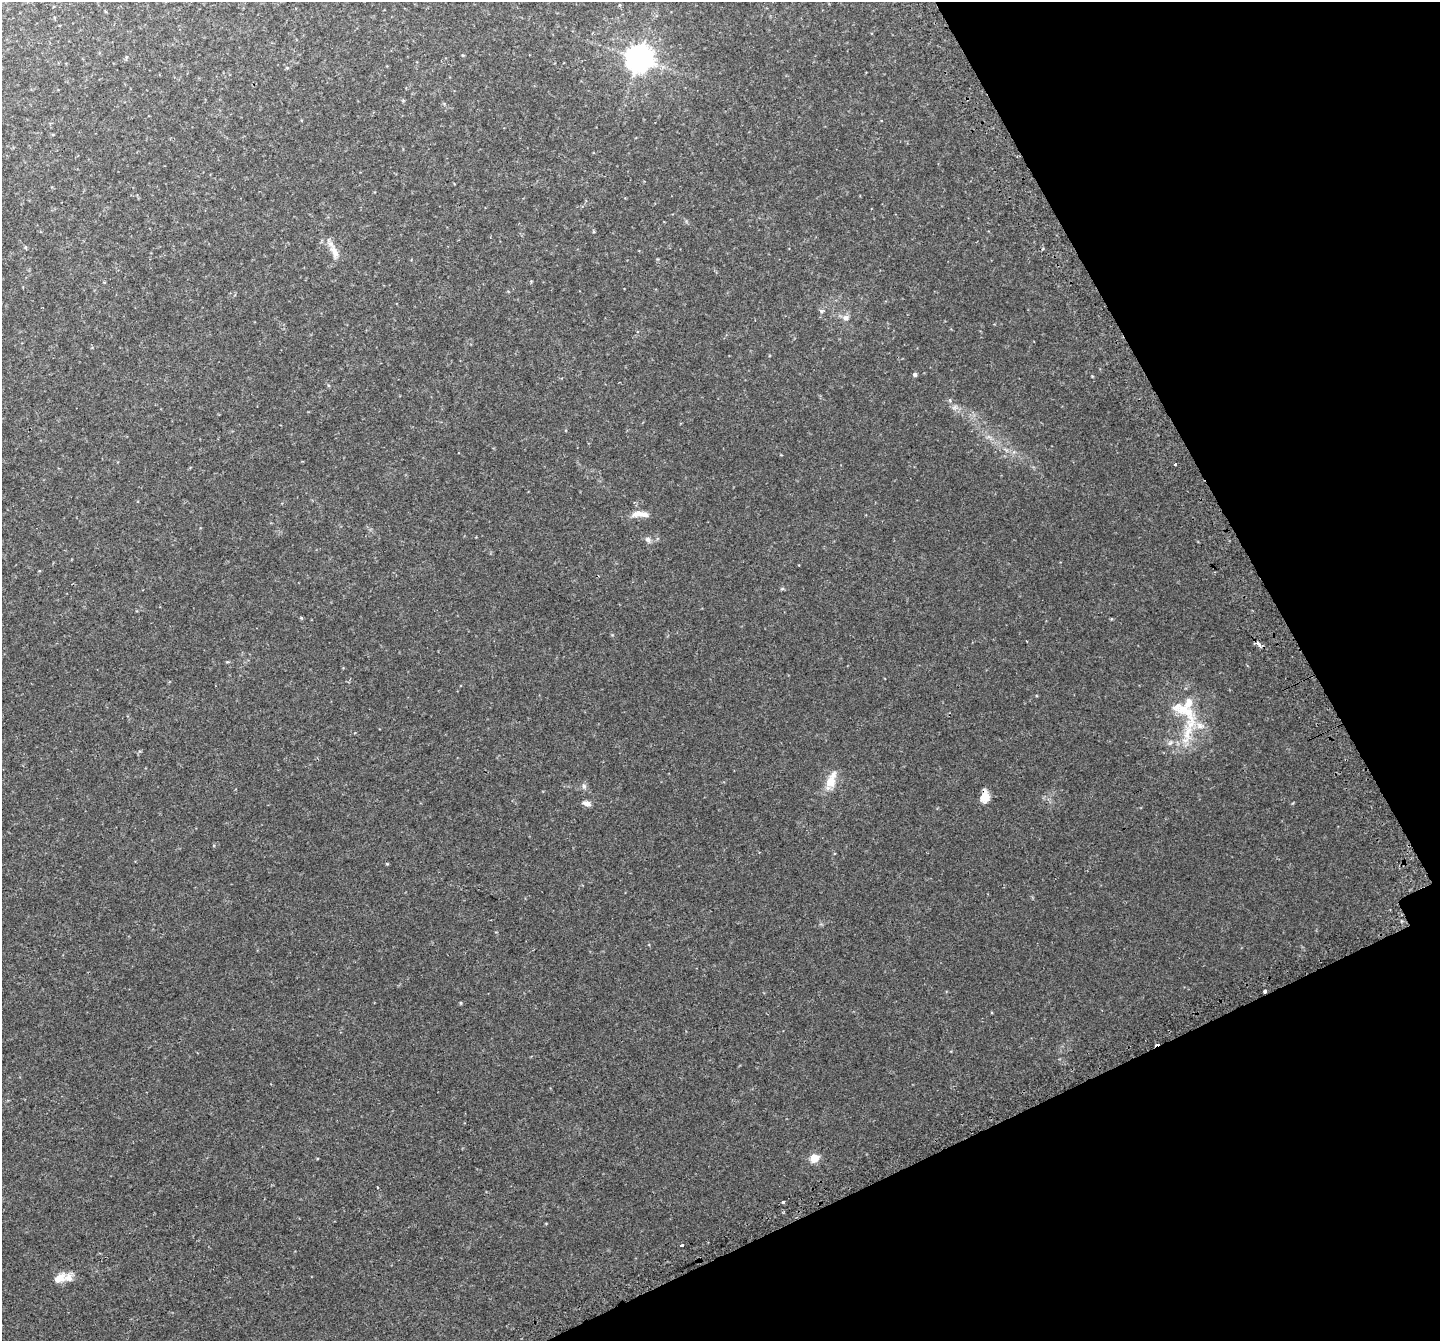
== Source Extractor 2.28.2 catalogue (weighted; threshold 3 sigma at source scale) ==
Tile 12 of 4 x 4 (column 4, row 3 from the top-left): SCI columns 4362-5799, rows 1553-2891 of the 5856 x 5728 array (HDU 1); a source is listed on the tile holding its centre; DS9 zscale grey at full resolution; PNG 1442 x 1343 px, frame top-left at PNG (2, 2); no overlay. Shown black and unused: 22% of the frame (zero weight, under 2 of 3 exposures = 3% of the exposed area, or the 3 px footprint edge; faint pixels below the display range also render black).
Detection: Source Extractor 2.28.2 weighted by HDU 2 'WHT'; one run over the whole footprint, this tile lists its part. Background 0.0234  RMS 0.0058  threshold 0.0261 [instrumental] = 3 sigma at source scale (4.5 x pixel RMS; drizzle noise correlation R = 1.50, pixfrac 1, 0.0396/0.0396 arcsec/px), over >= 5 px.
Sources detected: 34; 1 cosmic-ray / hot-pixel residue — not listed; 5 inside a brighter listed object's ellipse — not listed separately; the other 28 listed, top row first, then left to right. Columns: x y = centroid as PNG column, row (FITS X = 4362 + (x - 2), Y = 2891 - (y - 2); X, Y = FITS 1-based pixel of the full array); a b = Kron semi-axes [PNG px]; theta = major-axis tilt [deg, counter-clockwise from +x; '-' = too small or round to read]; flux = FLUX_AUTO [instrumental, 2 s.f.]
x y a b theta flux
639 58 8 8 - 650
287 68 5 3 - 0.54
334 252 28 8 -67 5.6
821 311 7 5 -1 1
846 318 9 8 - 2.5
915 374 5 4 - 1.4
1175 464 3 3 - 1.3
637 514 19 8 11 4.7
648 539 10 7 -51 1.8
782 589 5 5 - 0.72
301 618 5 4 - 0.57
1026 641 3 2 - 0.34
1259 644 5 3 - 11
227 662 5 3 - 0.54
1178 706 17 10 41 5
1188 733 71 12 75 18
1170 743 8 5 62 1.5
831 782 19 12 75 8.5
584 786 7 6 - 1.4
985 796 13 9 79 6.6
586 804 12 6 -15 2.2
387 864 4 4 - 0.47
1265 991 3 3 - 6.1
814 1158 5 5 - 17
378 1187 4 3 - 3.4
783 1202 3 3 - 4
682 1245 4 2 - 1.3
59 1278 18 12 31 5.6
Overlapping masked pixels (flux is a lower limit): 2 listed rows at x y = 985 796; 1265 991